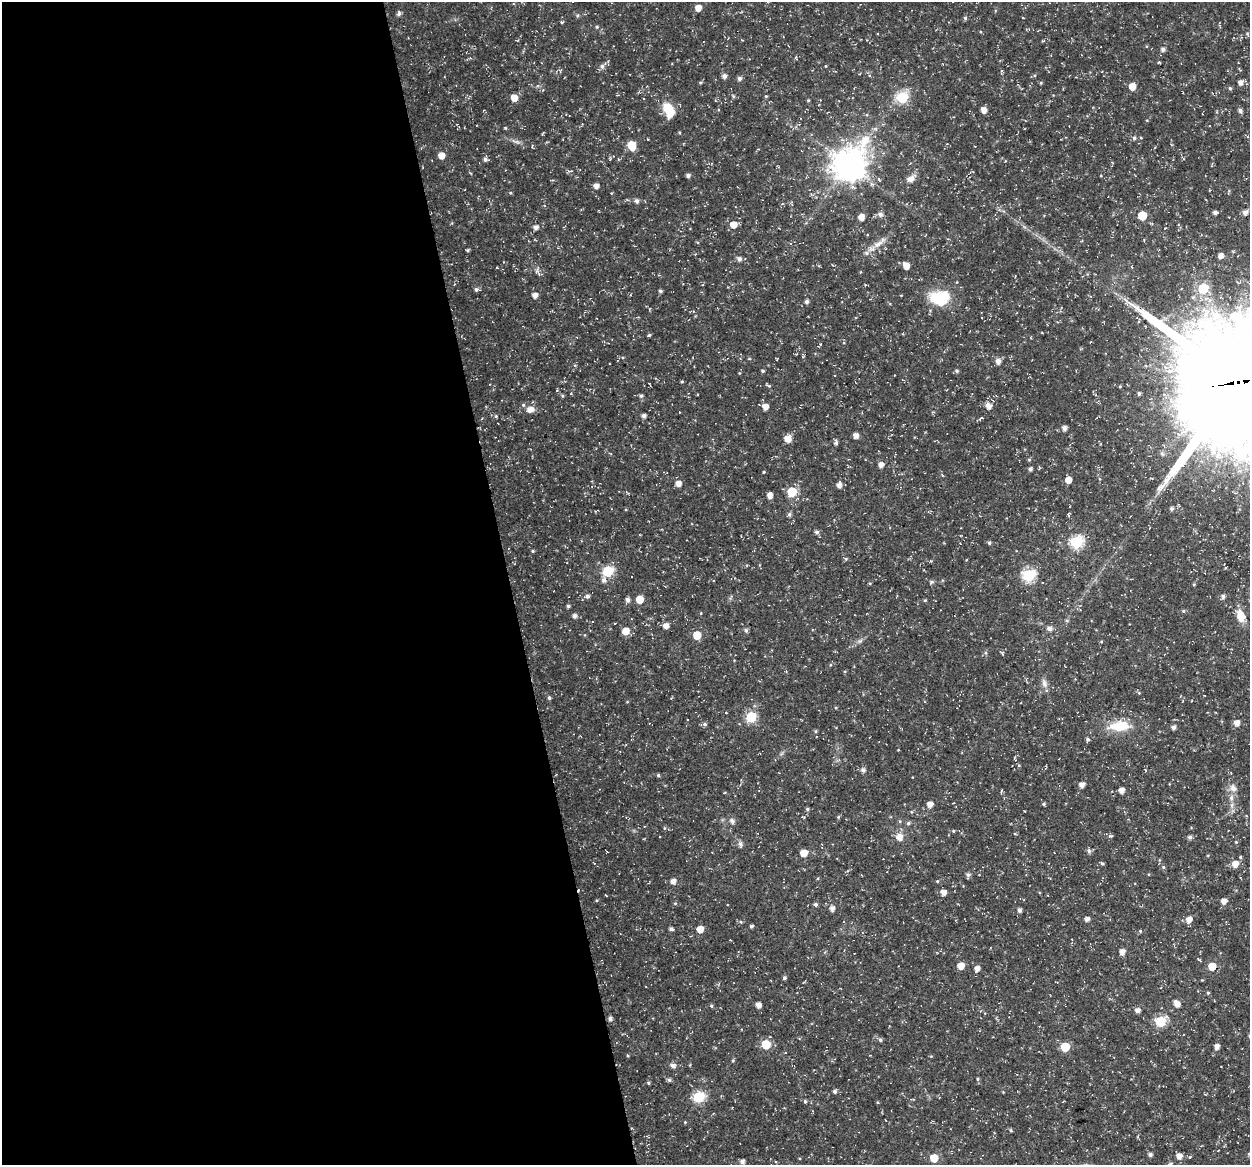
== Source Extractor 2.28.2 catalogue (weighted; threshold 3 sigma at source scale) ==
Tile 9 of 4 x 4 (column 1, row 3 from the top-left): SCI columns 52-1299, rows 1209-2371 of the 5044 x 4838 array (HDU 1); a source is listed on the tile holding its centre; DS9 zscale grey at full resolution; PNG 1252 x 1167 px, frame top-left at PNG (2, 2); no overlay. Shown black and unused: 41% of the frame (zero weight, under 3 of 5 exposures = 3% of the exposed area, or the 3 px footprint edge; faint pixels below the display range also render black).
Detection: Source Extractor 2.28.2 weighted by HDU 2 'WHT'; one run over the whole footprint, this tile lists its part. Background 0.0242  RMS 0.0022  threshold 0.00992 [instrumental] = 3 sigma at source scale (4.5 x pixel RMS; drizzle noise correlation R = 1.50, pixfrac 1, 0.0396/0.0396 arcsec/px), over >= 5 px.
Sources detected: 205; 2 inside a brighter listed object's ellipse — not listed separately; the other 203 listed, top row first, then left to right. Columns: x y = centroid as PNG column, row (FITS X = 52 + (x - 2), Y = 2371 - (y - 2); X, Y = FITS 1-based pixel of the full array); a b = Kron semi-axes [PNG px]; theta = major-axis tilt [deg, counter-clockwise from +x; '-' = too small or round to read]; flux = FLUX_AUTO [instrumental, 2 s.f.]
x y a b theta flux
698 8 5 5 - 2
399 13 6 5 - 0.65
965 18 5 5 - 0.37
562 22 5 4 - 0.27
597 27 5 4 - 0.28
1247 34 8 4 -68 0.36
1163 49 6 5 - 0.66
602 66 7 6 - 0.73
826 66 4 3 - 0.16
724 76 5 5 - 0.85
739 78 5 5 - 0.62
1241 82 6 5 - 1.1
1041 83 5 4 - 0.21
1132 86 6 5 - 2.4
1230 88 4 4 - 0.37
733 96 6 4 -73 0.26
766 96 5 3 - 0.22
902 97 6 6 - 21
514 98 6 5 - 2.5
715 100 4 3 - 0.16
808 100 4 4 - 0.22
669 110 19 11 -66 4.6
984 110 5 5 - 1.5
1240 111 6 5 - 0.64
505 127 5 3 - 0.23
876 129 6 4 -71 0.33
1134 138 6 5 - 0.45
632 145 7 5 -71 6.4
441 155 5 5 - 2.2
485 159 6 5 - 0.61
849 164 12 10 47 390
688 175 5 4 - 0.65
911 179 10 8 14 1.3
596 186 5 4 - 1.2
510 193 5 4 - 0.26
811 194 6 4 -19 0.3
637 201 5 5 - 0.68
1215 212 5 4 - 0.65
1245 212 6 5 - 1
880 214 6 6 - 0.9
1142 216 6 5 - 6.7
861 217 6 5 - 1.7
733 224 6 6 - 2.4
536 227 6 5 - 0.86
878 244 19 7 33 2.1
467 250 4 4 - 0.3
1221 256 5 4 - 1.2
739 259 6 5 - 0.84
906 266 5 5 - 2.1
497 268 4 2 - 0.16
1203 288 6 6 - 12
476 289 7 5 -11 0.54
660 291 4 4 - 0.42
535 295 6 5 - 1
940 298 15 11 -5 13
806 301 4 4 - 0.66
649 309 5 3 - 0.17
649 335 4 4 - 0.31
998 361 6 5 - 1
763 371 4 4 - 0.32
957 371 5 4 - 0.33
682 381 4 3 - 0.26
1238 382 42 39 -50 6300
769 386 6 4 -18 0.31
1139 393 3 3 - 0.34
562 396 5 4 - 0.27
641 396 5 5 - 0.42
523 405 5 4 - 0.37
988 406 7 6 - 1.4
765 407 6 5 - 1.6
530 409 7 6 - 1.8
496 416 5 4 - 0.28
644 416 4 4 - 0.73
1064 428 5 5 - 0.9
856 436 5 5 - 1.4
788 439 6 6 - 2.3
836 442 6 4 88 0.52
1029 460 5 4 - 0.26
881 465 5 5 - 1.2
1030 469 4 4 - 0.57
763 472 4 3 - 0.19
1068 480 5 5 - 2.3
678 483 5 5 - 1.6
839 485 5 5 - 1.2
792 492 6 5 - 10
770 495 5 5 - 1.4
1172 508 6 5 - 0.49
596 511 8 2 31 0.16
789 514 5 5 - 0.48
1068 515 5 3 - 0.25
817 532 6 5 - 0.56
1077 542 6 6 - 26
989 543 5 4 - 0.39
533 551 4 4 - 0.25
846 559 5 4 - 0.27
924 570 3 2 - 0.14
608 571 6 6 - 16
1029 575 6 6 - 26
604 580 7 6 - 0.78
931 582 6 5 - 0.38
870 583 5 3 - 0.2
1194 584 5 3 - 0.22
587 596 6 5 - 0.67
1223 596 5 4 - 0.63
640 599 5 5 - 4.2
628 600 6 5 - 0.84
925 600 4 4 - 0.23
568 606 4 4 - 0.37
1184 611 5 4 - 0.27
701 613 4 3 - 0.17
574 616 5 5 - 0.82
1241 616 12 8 -72 3.2
615 623 3 2 - 0.14
665 626 5 5 - 1.3
1049 629 6 5 - 0.97
746 630 5 4 - 0.55
625 631 6 5 - 2.8
697 635 5 5 - 4.9
860 641 8 4 44 0.52
1002 653 5 4 - 0.29
1044 683 14 6 -82 1
549 698 5 4 - 0.41
751 717 6 6 - 15
1237 723 5 5 - 1.5
705 724 5 5 - 0.48
1119 726 30 12 4 6.1
1174 727 4 4 - 0.82
815 731 5 4 - 0.27
1088 739 5 5 - 0.39
863 770 6 5 - 0.72
1145 770 5 3 - 0.21
658 775 4 4 - 0.36
1082 785 5 4 - 1.3
1233 788 12 9 -63 1.4
1122 790 5 4 - 1.5
930 804 5 5 - 1.5
1044 804 5 4 - 0.31
807 809 5 4 - 0.36
838 817 5 4 - 0.27
732 821 7 6 - 0.72
908 823 5 4 - 0.41
953 831 4 4 - 0.24
1110 836 6 4 11 0.35
899 837 8 7 - 1.8
1190 837 5 4 - 0.66
1236 842 4 4 - 0.2
740 844 9 6 -75 0.6
1089 851 6 6 - 0.57
804 853 6 5 - 3.1
1102 864 5 4 - 0.32
1235 864 6 6 - 2.1
1163 867 5 4 - 0.33
968 875 6 5 - 0.56
673 881 5 5 - 1.2
937 881 4 3 - 0.24
943 892 5 5 - 1.4
597 900 4 3 - 0.22
1224 901 5 5 - 1.3
675 903 5 5 - 0.27
815 904 5 4 - 0.48
832 908 5 4 - 1.1
1019 910 5 4 - 0.67
1087 919 4 4 - 0.94
1189 920 7 6 - 1.6
741 922 5 3 - 0.28
751 926 4 4 - 0.46
671 929 5 4 - 0.49
700 929 5 5 - 2.5
1140 931 5 4 - 0.25
1122 952 5 5 - 1.4
1199 960 6 2 -44 0.21
961 966 5 5 - 2.7
1212 966 5 5 - 4.2
977 968 6 5 - 1.2
784 978 5 4 - 0.43
1208 993 4 4 - 0.26
1176 1004 8 5 -56 1.6
758 1005 5 4 - 1.3
711 1006 5 4 - 0.29
1137 1010 5 5 - 1.1
610 1019 5 4 - 0.65
1160 1021 6 6 - 13
880 1040 4 4 - 0.47
766 1044 6 6 - 8.2
1065 1047 5 5 - 8
1217 1047 5 5 - 1.2
870 1055 3 2 - 0.17
673 1066 6 5 - 1
978 1079 4 4 - 0.28
669 1080 5 5 - 0.46
648 1083 5 4 - 0.27
835 1091 5 5 - 0.51
699 1097 6 6 - 20
805 1101 5 4 - 0.33
878 1102 4 3 - 0.23
885 1120 3 2 - 0.14
685 1122 4 3 - 0.19
1011 1130 5 4 - 0.27
1150 1154 5 4 - 0.65
1249 1154 5 4 - 0.33
1179 1156 5 5 - 1.5
934 1158 5 5 - 5.3
742 1162 4 4 - 0.89
Overlapping masked pixels (flux is a lower limit): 1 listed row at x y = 1238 382
Isophote crosses this tile's border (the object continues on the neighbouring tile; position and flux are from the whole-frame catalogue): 2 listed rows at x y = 1238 382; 1249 1154